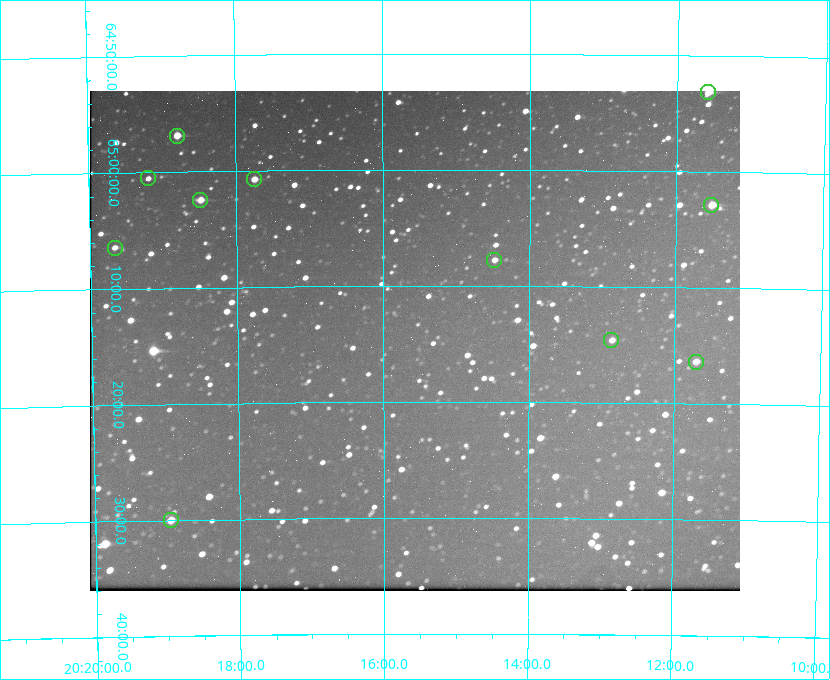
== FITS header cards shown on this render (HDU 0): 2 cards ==
NAXIS1  =                  650 / Width of table row in bytes
NAXIS2  =                  500 / Number of rows in table

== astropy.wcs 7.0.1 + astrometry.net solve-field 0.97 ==
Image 650 x 500 px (HDU 0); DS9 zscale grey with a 90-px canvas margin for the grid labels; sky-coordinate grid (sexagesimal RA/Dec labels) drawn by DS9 from the SOLVED WCS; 11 Tycho-2 reference stars matched to detected sources circled (green)
Header WCS: none
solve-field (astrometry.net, Tycho-2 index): SOLVED blind (the file carries no WCS)
Solved WCS: RA---TAN-SIP/DEC--TAN-SIP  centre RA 20:15:34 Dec +65:15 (303.89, +65.24 deg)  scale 5.17 arcsec/px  FOV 56.0' x 43.1'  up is -180 deg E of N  parity flipped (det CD > 0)
(file carries no celestial WCS; the grid is the blind solution)
Tycho-2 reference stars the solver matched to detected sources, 11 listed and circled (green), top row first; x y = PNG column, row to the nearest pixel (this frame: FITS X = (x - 93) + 1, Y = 500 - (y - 91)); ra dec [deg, ICRS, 3 dp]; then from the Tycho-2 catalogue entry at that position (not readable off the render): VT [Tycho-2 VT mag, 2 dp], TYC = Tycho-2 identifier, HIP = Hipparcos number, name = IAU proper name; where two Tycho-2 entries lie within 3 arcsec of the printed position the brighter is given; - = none
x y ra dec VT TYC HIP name
711 92 302.897 +64.886 9.40 4240-717-1 - -
180 136 304.698 +64.948 10.27 4241-1684-1 - -
151 178 304.798 +65.009 11.15 4241-1628-1 - -
257 179 304.437 +65.012 10.41 4241-1775-1 - -
203 200 304.620 +65.041 10.25 4241-1573-1 - -
714 205 302.882 +65.048 10.25 4240-98-1 - -
118 248 304.916 +65.107 11.17 4241-1518-1 - -
497 260 303.620 +65.129 11.18 4240-34-1 - -
614 340 303.217 +65.244 11.17 4240-236-1 - -
699 362 302.928 +65.273 10.74 4240-760-1 - -
174 520 304.739 +65.499 10.16 4241-1715-1 - -